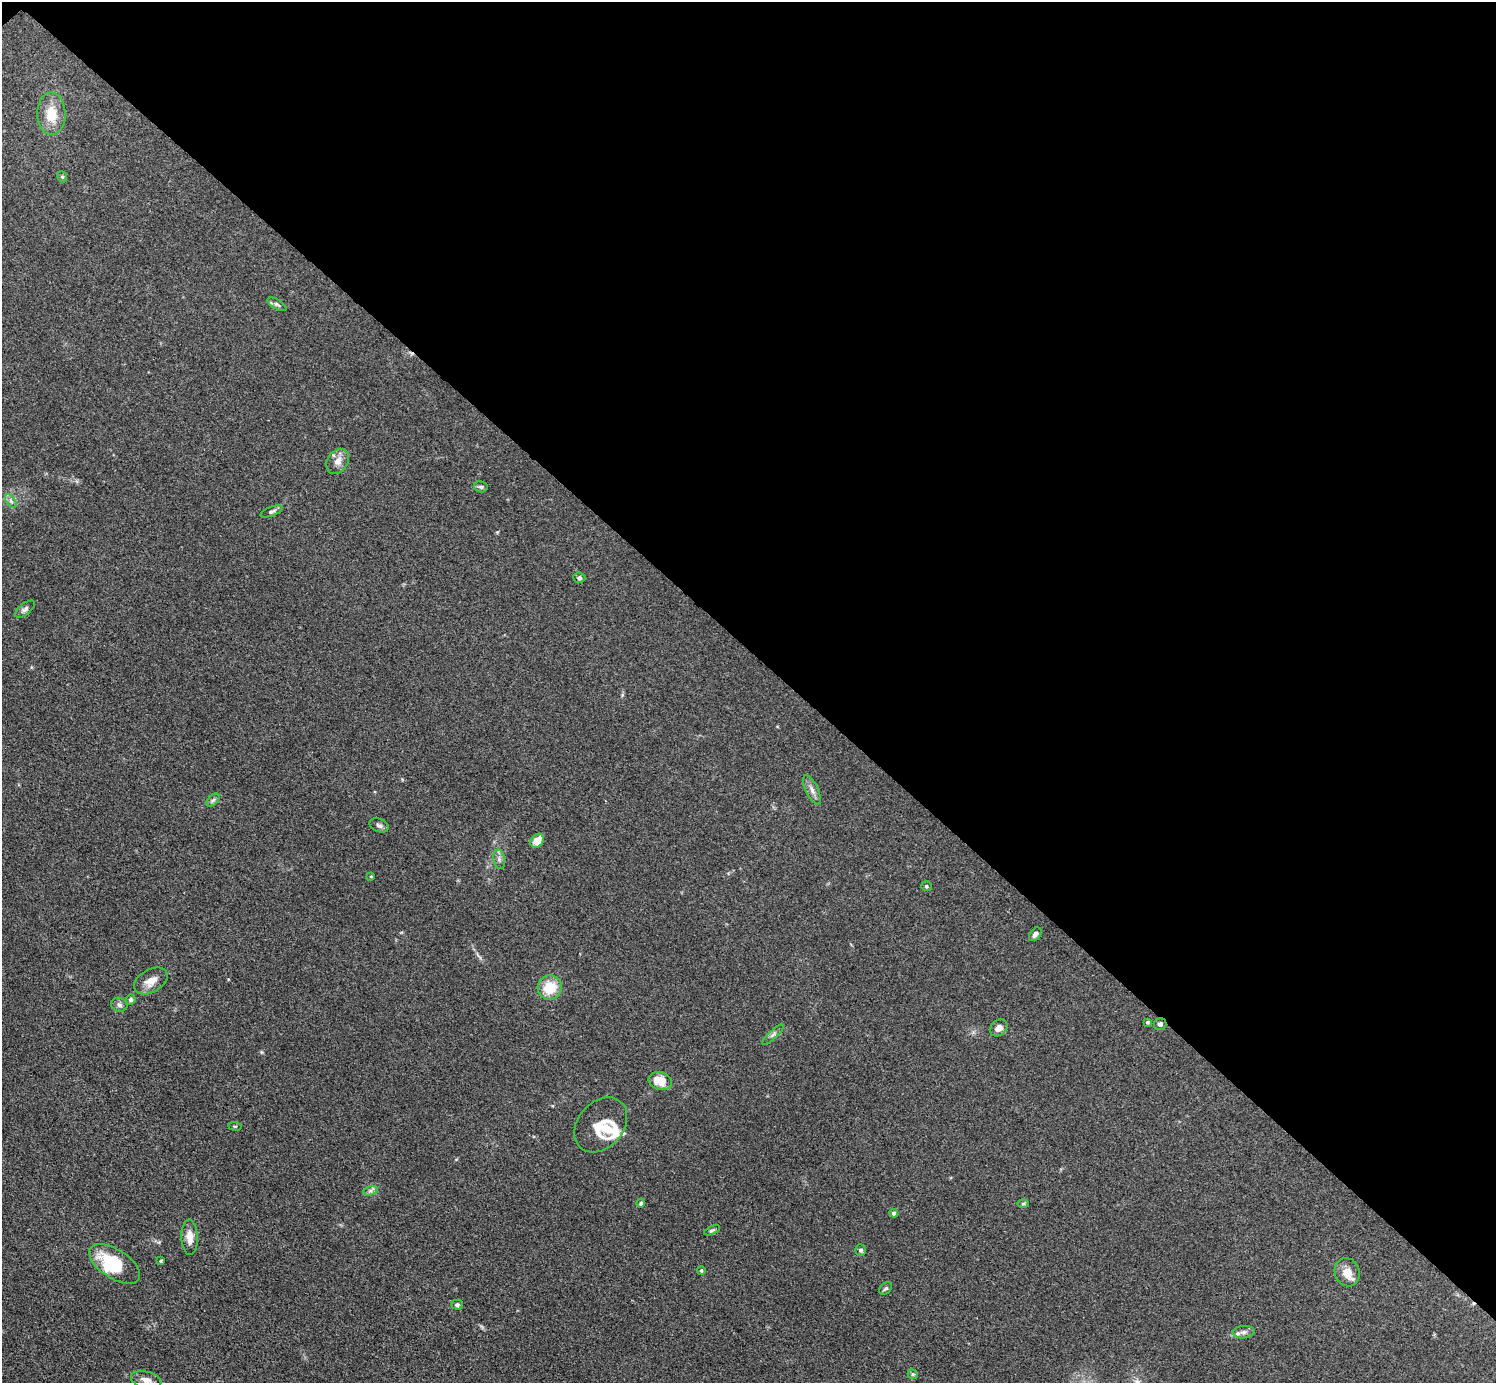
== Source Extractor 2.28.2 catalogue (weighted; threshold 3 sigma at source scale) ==
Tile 3 of 4 x 4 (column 3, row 1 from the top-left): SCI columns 2998-4491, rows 4307-5687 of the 5993 x 5993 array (HDU 1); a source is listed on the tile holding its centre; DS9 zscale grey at full resolution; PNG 1498 x 1385 px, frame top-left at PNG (2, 2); each listed source drawn as its Kron ellipse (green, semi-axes under 4 px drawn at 4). Shown black and unused: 47% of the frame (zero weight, under 3 of 4 exposures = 1% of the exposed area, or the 3 px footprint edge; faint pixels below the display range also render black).
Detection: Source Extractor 2.28.2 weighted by HDU 2 'WHT'; one run over the whole footprint, this tile lists its part. Background 0.0995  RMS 0.0065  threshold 0.0292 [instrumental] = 3 sigma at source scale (4.5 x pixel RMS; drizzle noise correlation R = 1.50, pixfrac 1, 0.05/0.05 arcsec/px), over >= 5 px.
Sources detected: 47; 3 inside a brighter listed object's ellipse — not listed separately; the other 44 listed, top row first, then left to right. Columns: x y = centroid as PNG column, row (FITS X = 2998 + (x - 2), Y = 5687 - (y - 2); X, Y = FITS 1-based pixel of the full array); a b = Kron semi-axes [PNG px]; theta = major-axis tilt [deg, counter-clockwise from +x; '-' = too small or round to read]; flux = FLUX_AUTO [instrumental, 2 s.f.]
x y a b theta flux
51 114 21 14 -89 14
62 177 6 4 -68 0.96
277 304 10 4 -30 1.4
338 461 13 10 55 5.3
481 487 7 5 -10 1.6
11 501 8 4 -54 1.6
271 511 12 4 21 1.6
579 578 6 5 - 1.5
25 609 11 5 39 1.9
812 790 16 6 -64 3.5
213 800 8 4 44 1.5
379 825 10 6 -24 1.8
537 841 8 6 51 9.1
499 859 10 5 -81 2.2
371 876 4 3 - 0.6
926 886 5 5 - 1.1
1035 934 8 5 50 2.3
151 981 18 11 31 6.9
550 988 12 12 - 16
131 1000 5 5 - 1.3
119 1005 8 7 - 2
1147 1022 3 3 - 0.99
1160 1024 6 6 - 1.7
999 1028 9 7 44 4.1
773 1035 14 3 42 1.7
660 1081 12 8 -17 11
601 1125 30 22 49 16
235 1126 7 3 -7 0.74
370 1191 7 4 18 1.6
641 1203 4 4 - 1.6
1023 1204 6 4 2 0.95
894 1213 4 4 - 2.3
712 1230 8 3 21 1.1
189 1237 18 8 -88 6.9
860 1250 6 5 - 1.5
161 1261 3 3 - 0.8
115 1264 29 14 -33 31
701 1270 4 3 - 0.85
1347 1272 14 12 -71 7.7
886 1288 7 5 41 1.3
457 1305 5 5 - 1.5
1244 1332 11 6 5 2.7
913 1374 5 4 - 0.85
146 1380 15 8 -15 5
Overlapping masked pixels (flux is a lower limit): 1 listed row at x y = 1160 1024
Isophote crosses this tile's border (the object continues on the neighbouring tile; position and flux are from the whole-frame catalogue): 1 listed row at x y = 146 1380